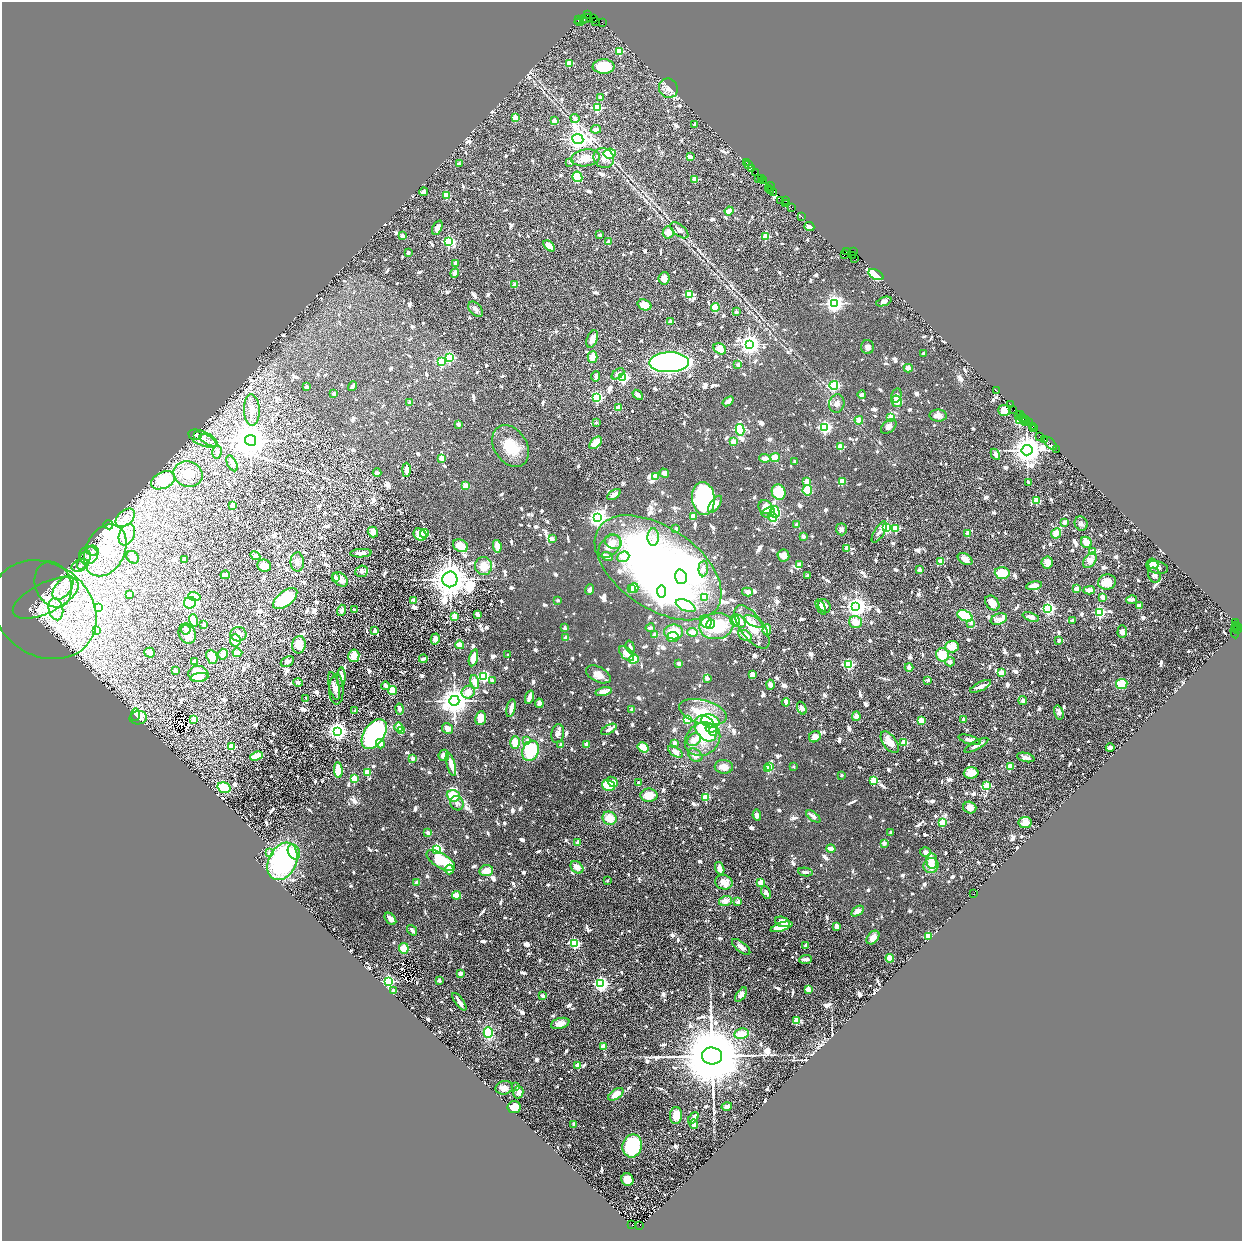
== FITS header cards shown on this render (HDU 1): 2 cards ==
NAXIS1  =                 2480
NAXIS2  =                 2477

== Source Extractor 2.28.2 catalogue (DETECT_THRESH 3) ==
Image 2480 x 2477 px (HDU 1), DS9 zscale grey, zoomed out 1/2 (1 PNG px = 2 x 2 image px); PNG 1244 x 1243 px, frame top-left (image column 1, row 2477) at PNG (2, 2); each listed source drawn as its Kron ellipse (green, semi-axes under 4 px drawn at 4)
Background 1.3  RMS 0.041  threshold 0.124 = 3 sigma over >= 5 px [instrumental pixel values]
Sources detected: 1935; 106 cannot appear on this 1/2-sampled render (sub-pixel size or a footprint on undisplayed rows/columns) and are neither listed nor drawn; of the other 1829, the 500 brightest by FLUX_AUTO listed and drawn (1329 fainter detections omitted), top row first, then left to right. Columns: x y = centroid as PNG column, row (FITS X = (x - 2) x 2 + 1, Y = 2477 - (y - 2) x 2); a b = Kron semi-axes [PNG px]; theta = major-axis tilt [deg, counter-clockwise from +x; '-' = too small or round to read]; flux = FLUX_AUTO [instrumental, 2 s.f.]
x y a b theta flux
587 15 3 1 - 49
586 18 6 2 13 110
593 18 3 2 - 110
579 19 3 1 - 100
584 20 3 2 - 140
595 21 2 1 - 80
579 22 5 2 - 55
602 22 2 1 - 80
619 51 3 3 - 360
569 63 3 3 - 260
604 66 11 7 -2 300
668 88 10 9 - 50
600 97 2 2 - 58
597 108 3 3 - 770
515 118 2 2 - 220
575 118 5 4 - 32
554 121 3 2 - 68
695 124 2 2 - 81
596 129 5 3 - 33
578 139 5 5 - 6100
610 154 6 5 - 320
690 157 4 3 - 69
586 158 14 8 8 110
604 158 11 9 -39 73
570 162 2 2 - 41
747 163 2 1 - 110
459 164 2 2 - 49
748 164 2 1 - 94
752 169 3 3 - 830
756 173 2 1 - 61
577 177 5 4 - 510
761 178 3 1 - 32
695 179 3 2 - 250
759 179 2 1 - 560
763 180 3 2 - 170
770 186 4 2 - 270
769 189 2 1 - 34
771 191 3 1 - 81
424 192 4 3 - 43
774 192 3 1 - 110
446 195 3 3 - 280
780 200 2 1 - 100
785 200 3 1 - 96
786 203 2 1 - 130
792 207 2 1 - 81
729 211 4 3 - 130
802 216 4 1 - 54
809 227 5 4 - 44
437 228 7 4 64 54
679 230 10 5 -40 49
668 232 6 5 - 82
600 235 3 2 - 36
402 236 3 3 - 41
765 237 3 3 - 410
449 242 4 3 - 1300
608 242 3 2 - 77
549 246 7 3 -41 120
846 251 2 1 - 76
854 252 2 2 - 53
408 253 2 2 - 55
844 255 4 2 - 160
853 255 2 2 - 120
854 258 3 2 - 180
456 263 2 2 - 81
455 273 5 3 - 53
876 275 8 4 -27 520
664 278 6 5 - 78
515 285 2 2 - 130
689 294 3 3 - 540
884 301 8 4 20 33
834 303 4 4 - 4100
644 305 7 5 -20 110
715 307 4 4 - 150
475 309 9 5 -49 44
736 312 2 2 - 62
670 321 2 2 - 80
592 339 9 5 69 61
749 344 4 4 - 5800
868 347 7 6 - 36
720 349 7 5 -34 120
924 353 2 2 - 53
449 357 3 3 - 940
592 357 6 5 - 76
441 362 3 3 - 660
669 362 20 10 2 3400
738 365 3 3 - 33
908 368 4 3 - 51
618 374 7 4 36 41
596 376 5 3 - 42
623 377 3 3 - 1400
834 385 4 3 - 1300
352 386 5 2 - 34
307 387 2 2 - 90
997 391 2 1 - 72
334 393 3 3 - 37
638 395 6 3 -40 33
862 395 4 3 - 34
896 396 7 5 75 33
597 397 3 3 - 1300
728 401 6 3 36 45
897 401 6 5 - 97
410 402 2 2 - 68
837 403 9 7 77 41
1010 404 2 1 - 61
618 408 2 2 - 250
252 410 15 8 -88 110
1004 410 6 5 - 140
1012 410 2 2 - 180
1018 415 2 1 - 750
1021 415 2 1 - 66
938 416 9 6 -3 46
891 417 3 2 - 320
1022 417 3 3 - 350
1025 419 2 2 - 100
859 420 4 3 - 72
1023 420 2 1 - 110
1019 421 4 3 - 760
1025 421 3 1 - 180
596 422 2 2 - 45
1029 422 3 1 - 200
458 424 2 2 - 110
889 426 9 5 41 52
1033 426 2 1 - 66
825 427 3 3 - 2100
1035 428 4 1 - 140
1033 429 4 2 - 170
740 430 6 3 -79 1100
197 435 3 2 - 74
1039 437 2 1 - 92
203 438 15 7 -24 70
208 440 10 4 -31 36
250 440 5 5 - 25000
1045 440 2 1 - 200
733 442 2 2 - 230
596 443 7 4 44 180
1050 444 8 3 -44 410
510 446 22 16 -56 260
840 447 3 3 - 380
1027 450 5 5 - 17000
1057 450 3 2 - 150
217 452 6 4 76 49
995 454 6 3 -63 40
442 458 4 4 - 68
765 458 5 4 - 51
775 458 5 4 - 90
795 462 3 2 - 39
232 463 8 4 -64 48
406 470 7 3 -90 79
377 473 4 3 - 40
664 473 5 4 - 61
188 474 15 12 -20 190
656 476 4 3 - 93
163 480 13 8 25 520
807 481 2 2 - 130
842 481 3 2 - 300
1029 482 2 2 - 48
466 486 4 4 - 81
807 490 5 5 - 200
779 492 8 7 - 460
614 495 8 4 35 62
703 498 16 11 -84 1800
1036 500 3 3 - 340
715 504 10 4 53 72
232 505 2 2 - 130
765 507 7 6 - 140
768 512 7 4 17 59
775 512 6 4 -74 320
693 516 4 4 - 71
597 517 4 4 - 5100
773 517 5 4 - 300
125 518 11 7 40 75
1065 522 3 3 - 42
1081 524 7 6 - 32
108 525 5 4 - 19000
796 525 3 3 - 36
886 528 3 3 - 1100
896 528 3 3 - 440
676 529 2 2 - 47
841 529 6 5 - 33
373 532 5 5 - 65
879 532 12 5 59 50
424 533 4 4 - 37
968 533 2 2 - 120
1056 533 5 4 - 86
127 535 11 7 67 89
420 535 7 5 -39 140
803 536 2 2 - 93
653 537 9 5 88 43
552 539 4 3 - 46
613 542 8 7 - 51
1086 542 6 5 - 94
460 546 8 6 -27 140
497 546 6 3 -82 100
610 546 13 9 48 130
846 548 2 2 - 120
105 550 27 19 63 480
92 551 6 5 - 32
1093 552 3 2 - 170
361 553 10 3 3 45
88 555 9 9 - 71
255 556 5 3 - 34
783 556 6 5 - 67
133 557 7 5 -48 45
607 557 5 4 - 36
623 557 6 5 - 130
965 559 8 5 -33 66
84 560 10 5 63 42
184 560 3 2 - 46
1090 560 8 5 53 69
941 561 2 2 - 190
297 562 9 6 -89 39
1047 562 6 5 - 66
1153 564 6 4 -41 72
80 565 9 6 25 39
799 565 4 3 - 47
264 566 7 6 - 100
484 566 9 8 - 110
1157 567 11 6 -13 33
658 568 71 40 -34 6300
703 568 8 5 86 40
920 570 2 2 - 83
362 571 6 5 - 43
1002 573 7 6 - 180
225 575 4 3 - 69
1154 575 7 6 - 41
808 576 2 2 - 49
681 577 7 6 - 240
335 578 2 2 - 130
340 579 9 6 -40 61
450 579 8 7 - 34000
1107 582 9 7 13 130
53 584 23 18 -70 190
1034 586 8 4 11 76
63 588 14 7 53 100
634 588 5 4 - 110
590 589 5 3 - 39
631 589 4 3 - 70
1076 589 2 2 - 140
1089 590 6 3 2 73
661 592 6 4 -83 5400
747 592 5 4 - 34
129 594 4 4 - 49
194 596 6 4 -16 80
705 597 3 2 - 130
1103 597 2 2 - 150
46 598 36 15 26 290
285 599 14 7 38 470
414 600 2 2 - 95
558 600 2 2 - 44
1132 600 5 4 - 33
190 603 6 6 - 560
992 603 8 6 -46 84
686 606 10 5 -25 150
824 606 7 5 -58 69
856 606 4 4 - 6400
1139 606 3 3 - 55
821 607 8 4 -63 55
99 608 3 3 - 1300
1048 608 3 3 - 1700
56 609 11 7 -77 70
44 610 56 46 -36 790
341 610 6 3 71 45
354 610 2 2 - 59
1099 612 3 3 - 1200
478 614 4 3 - 68
965 616 8 5 -26 560
454 617 3 3 - 240
1031 617 8 4 -18 49
999 619 8 5 20 36
193 620 6 4 -71 170
1073 620 2 2 - 45
735 621 6 4 -82 67
739 621 7 5 -44 120
754 621 10 4 -31 34
706 622 6 5 - 66
855 622 6 6 - 140
1236 622 3 2 - 71
971 623 2 2 - 74
710 624 5 4 - 35
204 625 2 2 - 85
1236 625 2 1 - 580
716 626 17 13 9 360
752 627 25 11 -54 220
1237 627 5 2 - 300
565 628 2 2 - 72
650 628 4 3 - 37
186 630 5 5 - 61
767 630 6 3 88 74
1237 630 2 2 - 160
97 631 3 2 - 210
375 631 4 3 - 34
1122 631 6 4 89 43
1235 631 7 3 -86 270
674 632 9 7 0 180
692 632 5 3 - 65
187 634 10 8 -65 130
238 634 8 7 - 63
655 635 2 2 - 120
745 635 7 5 -28 75
673 637 5 5 - 74
566 638 3 2 - 71
435 639 5 4 - 41
235 640 6 5 - 160
1059 640 3 2 - 34
299 645 9 6 81 130
460 645 4 4 - 97
630 647 6 3 -73 38
952 647 7 6 - 150
149 653 5 5 - 50
237 653 5 3 - 140
223 654 5 4 - 58
627 654 9 5 -46 72
508 655 2 2 - 39
942 655 7 6 - 190
354 656 6 5 - 120
212 657 7 5 -67 100
473 658 9 4 74 130
423 659 4 2 - 36
634 659 5 4 - 170
194 662 3 3 - 62
287 662 7 5 27 32
950 662 5 4 - 37
679 664 3 2 - 59
848 664 3 3 - 1300
909 667 4 3 - 76
175 670 2 2 - 140
1001 673 3 2 - 270
198 674 10 8 -6 160
598 674 13 7 -27 77
752 675 4 3 - 45
199 677 9 4 7 61
341 677 10 4 87 61
484 677 3 3 - 1400
707 678 2 2 - 84
928 680 2 2 - 67
492 681 2 2 - 72
298 682 5 3 - 38
475 682 7 3 -73 140
1122 684 5 5 - 180
770 685 5 4 - 37
334 686 14 5 -76 46
386 686 4 3 - 68
981 686 11 4 26 33
336 689 15 7 -90 52
393 691 4 4 - 190
468 692 7 6 - 100
603 692 8 4 14 79
529 697 7 3 73 63
306 698 2 2 - 39
1023 700 4 3 - 36
454 701 5 5 - 15000
786 702 4 3 - 70
539 703 4 4 - 49
511 708 9 4 77 48
802 708 7 4 -69 33
399 709 5 3 - 34
632 709 3 3 - 46
355 711 2 2 - 79
703 712 24 12 -15 330
1059 712 7 4 -74 35
135 715 6 4 81 99
856 716 5 4 - 55
138 718 9 6 11 140
481 718 7 5 82 110
194 719 3 3 - 120
687 719 3 3 - 490
964 720 3 2 - 59
710 721 9 6 -18 230
921 721 3 3 - 200
399 727 5 3 - 67
706 728 14 9 -59 550
712 728 6 4 6 190
447 729 6 5 - 70
609 729 8 4 30 38
401 730 4 3 - 150
337 731 4 4 - 5300
713 731 5 4 - 120
374 734 17 10 56 1700
558 734 9 6 78 36
815 737 6 5 - 67
702 739 19 16 36 220
527 740 3 3 - 33
694 740 7 5 38 72
969 740 11 4 -17 46
515 742 6 5 - 120
890 742 12 6 -54 110
674 743 4 3 - 55
904 743 3 2 - 300
380 744 5 4 - 87
586 744 2 2 - 150
561 745 3 2 - 51
976 745 13 4 29 52
231 746 3 3 - 470
643 747 6 4 -33 160
1110 748 4 3 - 43
530 751 10 8 69 520
675 752 8 4 -36 63
444 755 6 5 - 64
695 755 8 5 -37 51
256 756 6 3 21 250
1026 757 9 4 -14 44
412 758 2 2 - 130
451 764 12 4 -74 98
770 766 3 2 - 110
794 766 2 2 - 40
1010 766 4 4 - 110
724 767 9 7 -1 71
768 769 3 2 - 320
338 770 8 4 -86 220
367 772 2 2 - 240
971 773 7 5 2 80
842 775 2 2 - 43
354 779 3 3 - 360
874 780 3 3 - 450
612 782 6 4 -45 82
638 783 3 2 - 36
608 785 7 5 -16 210
987 786 3 3 - 590
224 788 6 5 - 360
649 795 8 6 -1 110
453 796 6 5 - 230
706 797 3 3 - 410
457 803 7 6 - 35
970 808 6 6 - 67
757 815 5 4 - 40
813 816 8 4 -38 42
609 818 7 6 - 140
942 822 3 3 - 370
1025 822 6 5 - 85
428 832 2 2 - 93
891 832 3 3 - 32
578 843 3 3 - 45
884 843 2 2 - 96
437 849 3 3 - 1500
831 849 4 2 - 83
294 852 8 5 -64 86
925 852 5 4 - 34
269 853 3 2 - 44
441 860 16 7 -32 400
282 861 20 14 64 1300
932 861 8 5 -86 53
931 866 7 7 - 110
577 867 7 5 -41 71
720 868 7 4 -70 61
449 870 5 4 - 52
486 871 7 5 10 120
805 872 7 3 -8 34
607 881 2 2 - 36
724 882 9 7 -12 87
760 882 3 2 - 170
417 883 3 2 - 66
766 892 6 4 -66 42
974 894 3 2 - 240
457 895 4 3 - 170
725 901 6 5 - 67
738 902 3 2 - 68
857 911 7 4 33 51
390 919 7 4 -48 51
783 922 7 5 -18 53
837 926 4 3 - 34
782 927 11 4 17 200
412 930 6 3 -51 40
873 937 8 5 49 53
928 937 3 3 - 660
574 943 4 3 - 880
805 946 3 2 - 44
741 947 11 4 -39 52
404 948 5 5 - 120
890 958 4 4 - 82
806 959 6 3 3 37
460 974 3 3 - 41
439 980 2 2 - 83
388 981 3 3 - 1700
601 984 4 3 - 2500
808 990 4 3 - 85
393 991 3 2 - 95
741 995 8 4 54 38
543 996 3 2 - 36
459 1002 10 3 -54 54
797 1020 3 3 - 330
560 1023 9 5 15 62
488 1032 5 4 - 290
742 1034 7 5 10 120
603 1046 2 2 - 200
712 1056 10 8 -4 140000
578 1065 2 2 - 170
515 1086 2 2 - 64
504 1088 8 6 10 60
518 1092 6 5 - 59
616 1094 9 4 34 110
727 1106 5 4 - 38
514 1107 6 6 - 190
676 1115 8 6 88 110
693 1118 6 3 50 62
574 1124 2 2 - 82
694 1124 5 3 - 48
632 1146 11 9 79 750
627 1180 6 6 - 140
632 1225 4 2 - 270
639 1225 4 2 - 360
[1329 fainter detections neither listed nor drawn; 106 sub-pixel or undisplayed-footprint detections neither listed nor drawn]